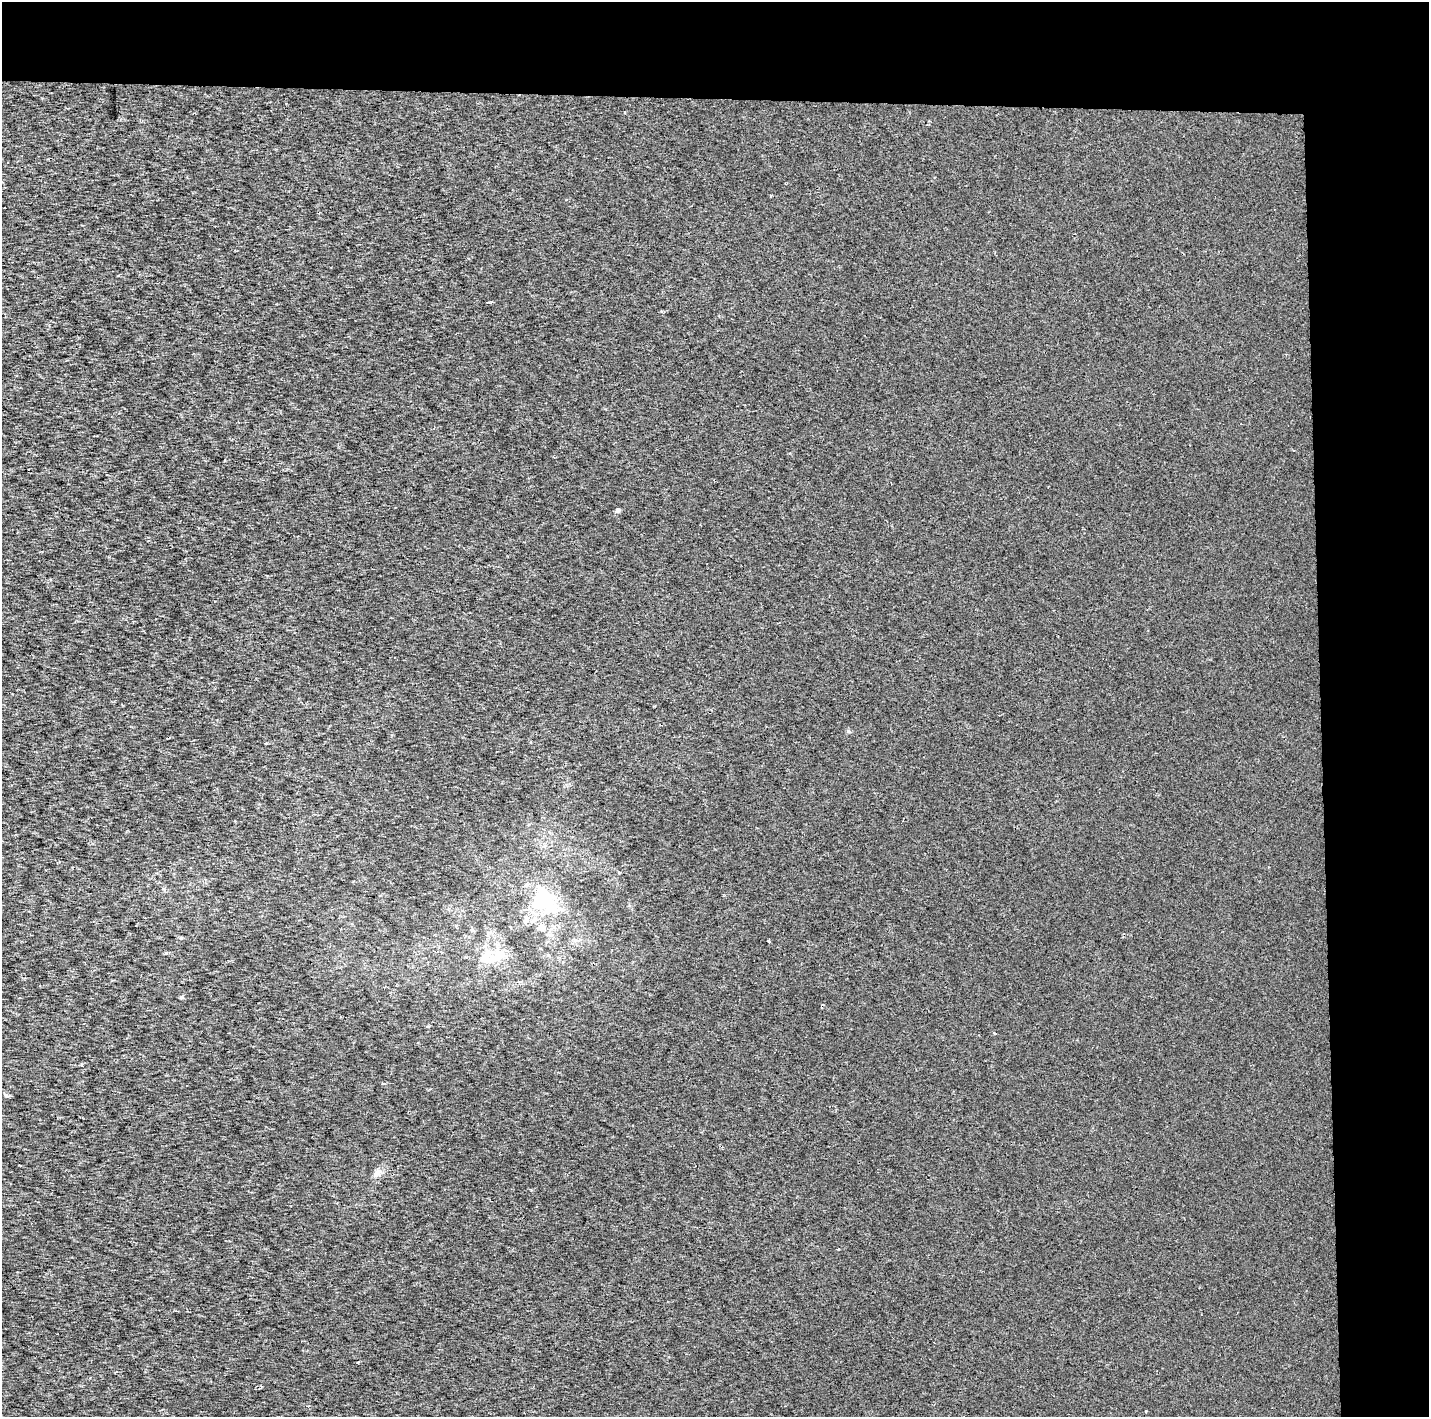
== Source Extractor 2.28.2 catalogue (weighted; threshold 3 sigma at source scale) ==
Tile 3 of 3 x 3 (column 3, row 1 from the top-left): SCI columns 2967-4393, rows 2934-4348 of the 7053 x 4355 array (HDU 1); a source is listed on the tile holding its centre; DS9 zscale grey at full resolution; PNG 1431 x 1419 px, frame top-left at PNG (2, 2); no overlay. Shown black and unused: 14% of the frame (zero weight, under 2 of 3 exposures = <1% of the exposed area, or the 3 px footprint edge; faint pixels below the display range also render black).
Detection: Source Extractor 2.28.2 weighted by HDU 2 'WHT'; one run over the whole footprint, this tile lists its part. Background 3.28e-04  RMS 0.0027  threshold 0.0122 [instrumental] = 3 sigma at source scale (4.5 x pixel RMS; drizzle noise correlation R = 1.50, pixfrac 1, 0.0396/0.0396 arcsec/px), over >= 5 px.
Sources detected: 23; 4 inside a brighter object's white glare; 1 cosmic-ray / hot-pixel residue — not listed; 1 inside a brighter listed object's ellipse — not listed separately; the other 17 listed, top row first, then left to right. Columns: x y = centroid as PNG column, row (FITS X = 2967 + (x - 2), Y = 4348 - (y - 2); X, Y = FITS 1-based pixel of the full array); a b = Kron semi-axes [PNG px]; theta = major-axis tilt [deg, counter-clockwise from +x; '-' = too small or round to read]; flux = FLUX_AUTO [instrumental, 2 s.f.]
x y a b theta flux
625 112 4 3 - 0.19
617 510 6 5 - 0.66
848 731 6 5 - 0.51
543 894 43 22 -52 14
526 920 12 8 73 1.4
534 920 9 4 36 0.87
542 927 7 7 - 1.9
181 938 5 4 - 0.34
769 941 3 3 - 0.54
166 953 4 4 - 0.28
492 959 19 11 15 4.5
181 997 5 4 - 0.37
994 1033 3 3 - 0.93
383 1083 4 3 - 0.24
6 1095 6 5 - 0.49
377 1173 12 8 37 1.6
1146 1411 3 3 - 0.52
Unlisted compact peaks at least as high as the median listed source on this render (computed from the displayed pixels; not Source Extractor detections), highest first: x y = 81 1064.